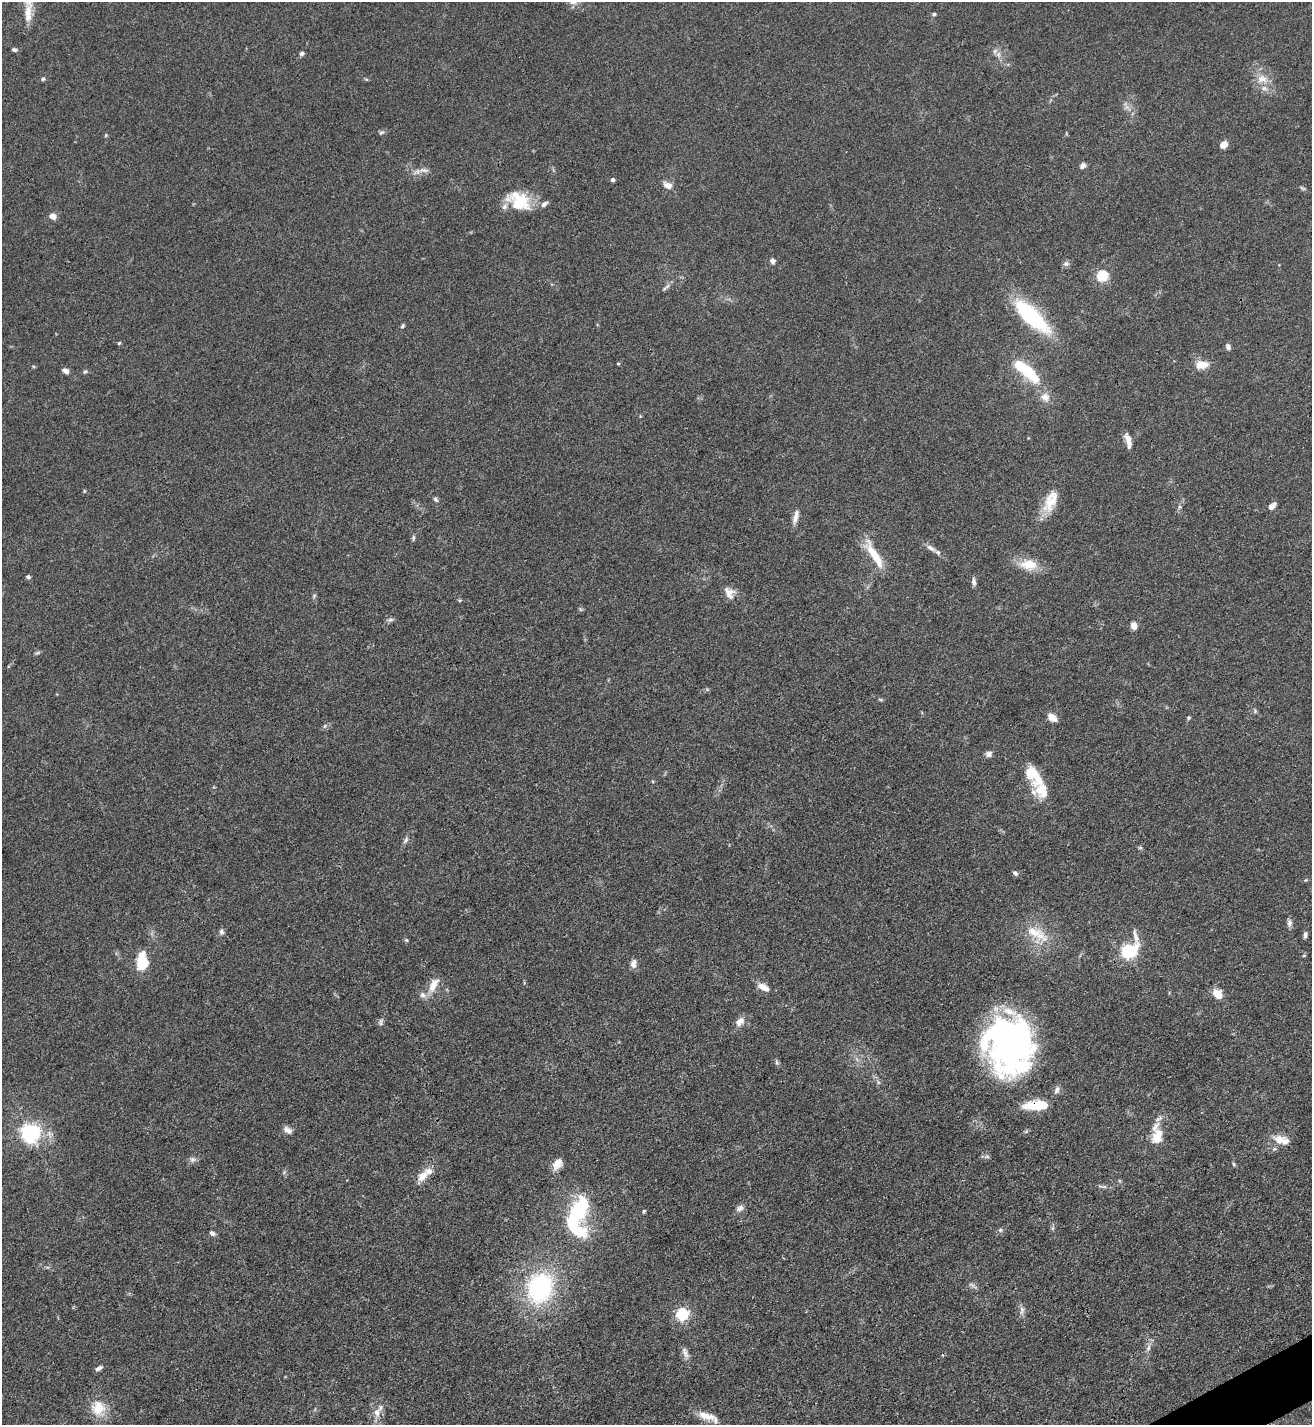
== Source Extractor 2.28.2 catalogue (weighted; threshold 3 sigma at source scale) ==
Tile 6 of 4 x 4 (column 2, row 2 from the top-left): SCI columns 1601-2910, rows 2848-4270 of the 5686 x 5693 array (HDU 1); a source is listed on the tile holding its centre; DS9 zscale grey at full resolution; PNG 1314 x 1427 px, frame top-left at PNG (2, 2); no overlay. Shown black and unused: <1% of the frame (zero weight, under 3 of 4 exposures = <1% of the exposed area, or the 3 px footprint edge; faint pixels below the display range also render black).
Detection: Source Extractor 2.28.2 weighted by HDU 2 'WHT'; one run over the whole footprint, this tile lists its part. Background 0.0677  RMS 0.0058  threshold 0.0263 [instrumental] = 3 sigma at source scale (4.5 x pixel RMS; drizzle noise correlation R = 1.50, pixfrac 1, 0.05/0.05 arcsec/px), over >= 5 px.
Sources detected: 121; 8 inside a brighter object's white glare — not listed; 9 inside a brighter listed object's ellipse — not listed separately; the other 104 listed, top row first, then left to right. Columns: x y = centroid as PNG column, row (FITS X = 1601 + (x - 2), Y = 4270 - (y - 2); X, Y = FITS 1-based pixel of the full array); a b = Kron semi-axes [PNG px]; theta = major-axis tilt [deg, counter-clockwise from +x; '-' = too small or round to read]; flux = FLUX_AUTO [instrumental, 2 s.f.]
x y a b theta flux
28 10 32 9 88 8.5
934 14 4 4 - 0.89
14 50 7 4 -7 1.2
302 53 5 5 - 1.5
998 55 9 7 90 2.7
43 79 6 5 - 0.93
366 79 6 4 -18 0.63
1262 79 16 12 -14 7.4
381 132 8 5 45 1.2
106 135 5 4 - 0.65
1224 145 7 6 - 6
1083 166 8 6 44 2
423 170 16 6 0 3.4
612 180 4 4 - 1.7
668 185 11 8 -27 4.2
1302 188 9 4 -22 0.98
521 201 34 18 -27 21
53 216 7 6 - 4.3
772 261 7 6 - 2
1066 264 7 6 - 1.6
1102 276 5 5 - 49
667 286 8 5 33 1.6
1031 316 42 14 -44 61
402 326 6 4 53 0.91
119 343 4 4 - 0.69
1228 347 8 5 -65 1.8
618 364 5 3 - 0.55
1202 365 14 9 5 8
1023 368 30 11 -36 27
65 371 7 5 -36 2.8
85 372 6 4 21 0.92
1045 397 14 12 -22 5.3
1128 440 18 7 -77 4.9
84 491 5 4 - 0.63
435 499 7 5 -41 1.2
1050 501 31 14 66 13
1272 506 10 5 44 3
1179 507 6 4 71 1.1
796 517 19 6 76 3.7
413 538 8 4 78 1.1
931 548 17 6 -31 3.4
874 555 38 9 -59 16
1028 565 25 14 -7 12
28 577 5 4 - 1.4
974 582 10 5 -82 2
729 593 16 11 -57 5
314 596 6 5 - 0.96
460 600 6 3 17 0.69
390 620 9 5 14 1.5
1134 625 8 7 - 3.8
38 653 8 4 9 0.94
880 699 6 4 -19 0.7
1052 717 11 7 -41 5.3
1189 718 5 5 - 0.77
325 726 7 4 53 1
989 754 8 7 - 2.1
1042 790 26 19 -30 13
406 840 11 5 56 1.7
1140 848 6 4 -1 0.81
1015 873 7 5 -40 1.6
1305 880 5 3 - 0.52
1289 923 10 6 -88 2.1
221 932 8 6 -72 1.7
1037 934 38 16 -34 18
1305 935 8 4 83 1.7
406 940 6 4 -45 0.79
1128 951 9 6 54 130
142 961 18 11 89 17
633 964 10 7 87 3.1
433 985 23 10 64 7.6
763 987 16 7 -30 5
1217 994 10 8 -42 8.4
381 1022 10 6 85 1.6
740 1022 13 9 39 4.2
1007 1043 58 40 58 150
776 1062 6 4 -71 1
1057 1090 11 6 63 2.4
1036 1105 24 9 2 19
288 1130 11 7 -33 2.9
30 1133 7 7 - 280
1157 1137 21 13 71 12
1280 1140 20 13 -18 8.4
987 1157 8 4 8 1.2
193 1159 10 7 -11 2.1
557 1164 14 10 54 5.1
1233 1164 6 4 -87 0.78
422 1176 13 9 46 6.6
1104 1187 9 4 -3 1.4
740 1208 11 7 28 2.6
644 1211 5 3 - 0.73
573 1225 44 19 86 36
1053 1228 6 4 70 1
1000 1230 6 6 - 1.2
212 1233 7 6 - 1.8
972 1285 10 5 -27 1.6
540 1287 31 26 73 77
1022 1309 11 6 -90 2.4
682 1314 6 6 - 81
1148 1348 13 5 69 2.7
685 1352 17 6 -68 3.2
98 1368 9 5 27 1.8
98 1408 21 19 -86 13
377 1412 13 10 89 5.2
707 1416 26 8 -18 8.2
Overlapping masked pixels (flux is a lower limit): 3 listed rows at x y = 1007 1043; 1036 1105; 377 1412
Isophote crosses this tile's border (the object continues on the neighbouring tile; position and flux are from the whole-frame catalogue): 1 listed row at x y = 28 10